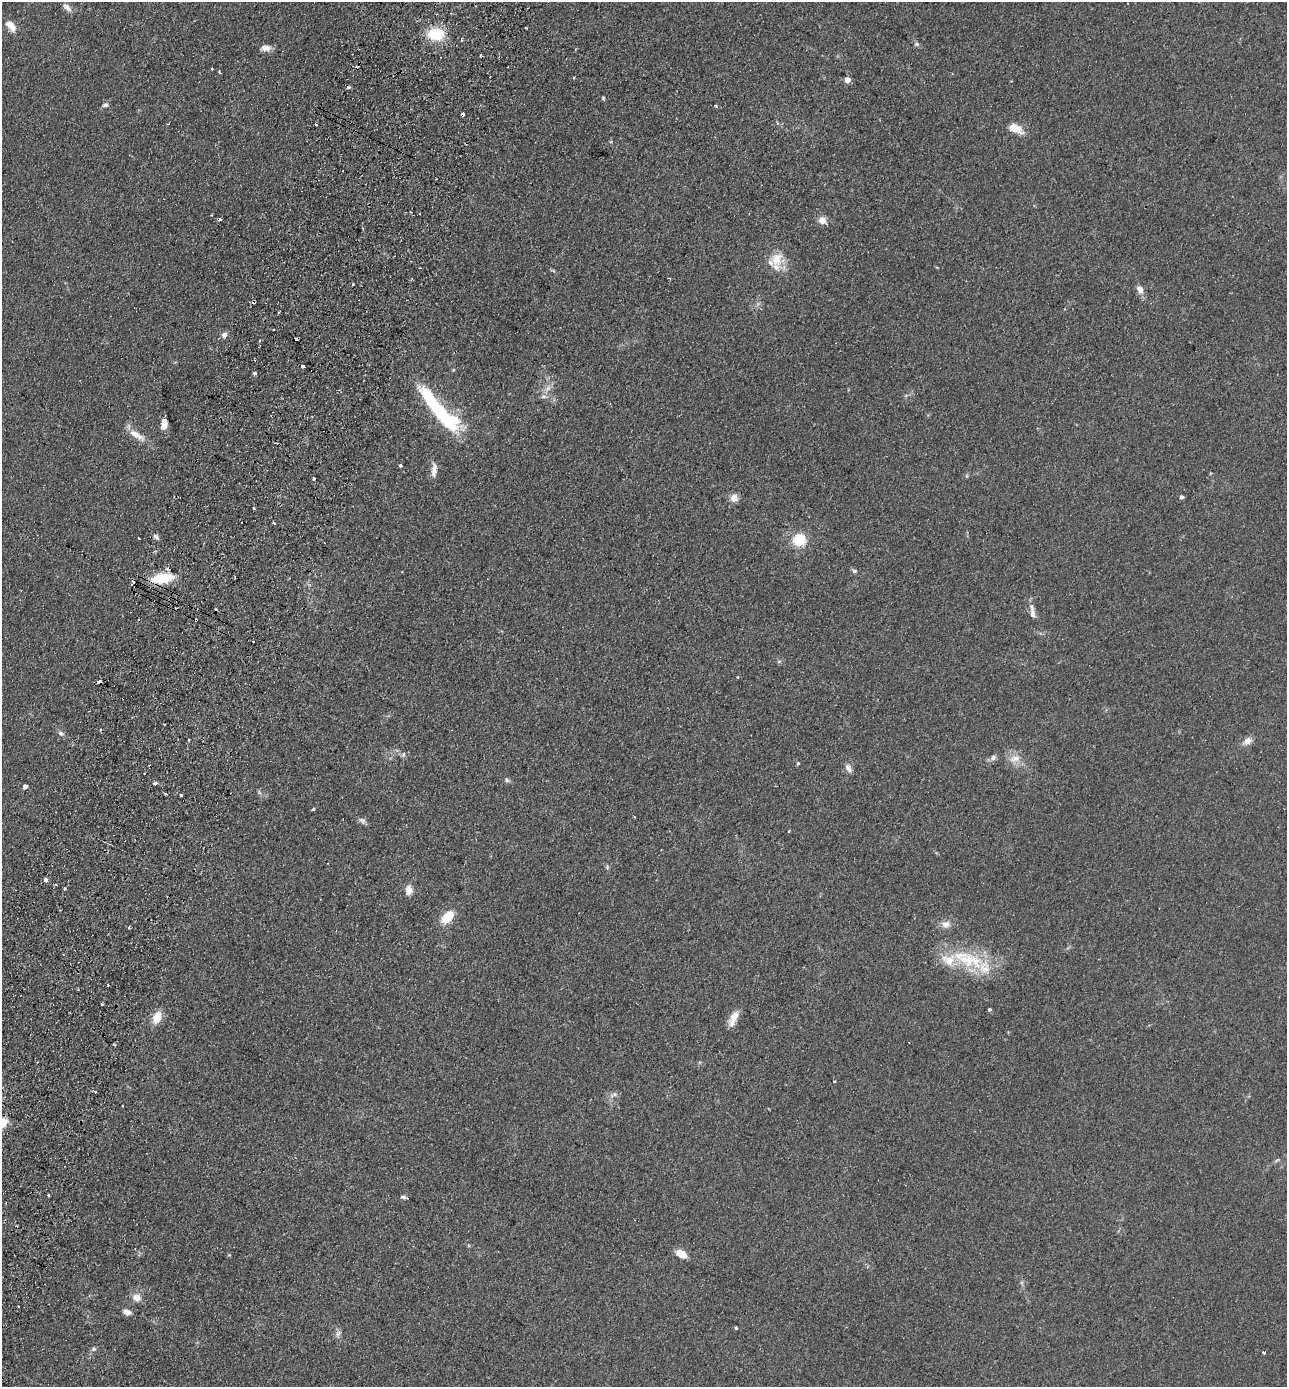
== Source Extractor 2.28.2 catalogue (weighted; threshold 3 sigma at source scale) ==
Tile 7 of 4 x 4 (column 3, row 2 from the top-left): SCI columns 2899-4183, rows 2797-4181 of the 5664 x 5594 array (HDU 1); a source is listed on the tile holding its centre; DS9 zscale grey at full resolution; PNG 1289 x 1389 px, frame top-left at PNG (2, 2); no overlay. Shown black and unused: <1% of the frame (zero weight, under 2 of 3 exposures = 3% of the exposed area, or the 3 px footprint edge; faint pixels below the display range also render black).
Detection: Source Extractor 2.28.2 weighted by HDU 2 'WHT'; one run over the whole footprint, this tile lists its part. Background 0.142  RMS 0.011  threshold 0.0517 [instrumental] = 3 sigma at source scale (4.5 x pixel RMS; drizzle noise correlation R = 1.50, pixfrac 1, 0.05/0.05 arcsec/px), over >= 5 px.
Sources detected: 106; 13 cosmic-ray / hot-pixel residue — not listed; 3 inside a brighter listed object's ellipse — not listed separately; the other 90 listed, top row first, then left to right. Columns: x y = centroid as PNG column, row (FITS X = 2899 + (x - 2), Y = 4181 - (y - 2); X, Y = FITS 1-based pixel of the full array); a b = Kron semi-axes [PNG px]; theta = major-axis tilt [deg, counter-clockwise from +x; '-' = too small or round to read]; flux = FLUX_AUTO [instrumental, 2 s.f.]
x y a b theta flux
66 7 13 7 -46 6
11 26 16 8 -48 11
435 34 16 11 -4 44
917 44 7 5 -21 2.3
265 48 12 7 0 7.6
481 55 3 2 - 1.6
212 69 3 2 - 1.4
219 72 4 3 - 1.3
574 77 3 2 - 1.1
847 80 4 4 - 12
348 87 3 3 - 3.2
603 98 5 4 - 1.4
105 105 7 6 - 3.4
716 106 3 3 - 1.7
316 124 3 2 - 3.2
1015 128 18 9 -22 17
822 220 10 9 - 7.9
777 259 21 16 77 22
1140 289 10 7 -65 7.7
224 335 7 6 - 5.5
303 366 3 3 - 11
254 373 4 4 - 2.5
548 388 8 5 45 4.1
544 396 9 4 0 2.8
440 413 57 11 -50 97
164 424 13 7 79 9.2
137 435 26 8 -32 14
401 465 3 3 - 3.8
434 469 15 8 84 7.9
967 476 6 4 -72 1.3
1181 497 4 4 - 3.3
734 498 8 8 - 8.8
254 508 3 2 - 2.2
274 523 3 2 - 2.2
155 537 8 6 -42 3.4
139 538 3 2 - 1.5
799 540 13 12 - 30
168 568 6 5 - 3
854 571 7 5 -18 2.4
162 578 21 9 9 42
1032 614 15 7 -81 6.9
196 620 3 3 - 4.3
253 641 2 2 - 1.6
738 677 3 3 - 1.6
99 682 5 3 - 5.9
61 733 8 7 - 3.5
1247 741 12 8 40 7.7
403 754 6 6 - 3
993 757 9 7 32 3.8
1015 759 17 9 14 11
798 763 4 4 - 1.4
848 768 12 7 -61 5.8
507 780 6 5 - 2.3
155 783 4 3 - 4.2
25 787 4 4 - 5.6
259 792 7 4 -71 1.9
165 794 3 2 - 1.7
181 795 4 3 - 11
313 809 4 3 - 1.4
634 817 3 2 - 1.4
362 821 10 7 -41 3.7
789 831 3 3 - 1
45 880 3 3 - 9
56 885 4 2 - 1.2
64 888 3 3 - 1.5
409 890 8 6 89 12
60 910 2 2 - 1
447 917 15 9 45 24
946 924 13 10 5 7.8
129 927 4 3 - 1.1
972 961 36 22 -14 64
108 985 3 3 - 2.4
78 990 3 2 - 1
102 1004 3 3 - 2
989 1009 3 3 - 1.6
157 1018 12 8 65 20
733 1018 17 7 69 15
114 1044 3 3 - 4.6
95 1091 3 3 - 2.1
123 1106 2 2 - 1.3
1277 1160 8 3 32 1.7
48 1195 3 3 - 2.8
403 1197 6 5 - 3.1
681 1254 10 6 -30 16
137 1297 9 8 - 10
127 1312 11 7 -20 5.4
736 1328 4 3 - 1.2
338 1334 11 6 63 3.8
94 1349 6 5 - 2.2
1264 1353 4 3 - 2.7
Overlapping masked pixels (flux is a lower limit): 2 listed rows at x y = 162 578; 196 620